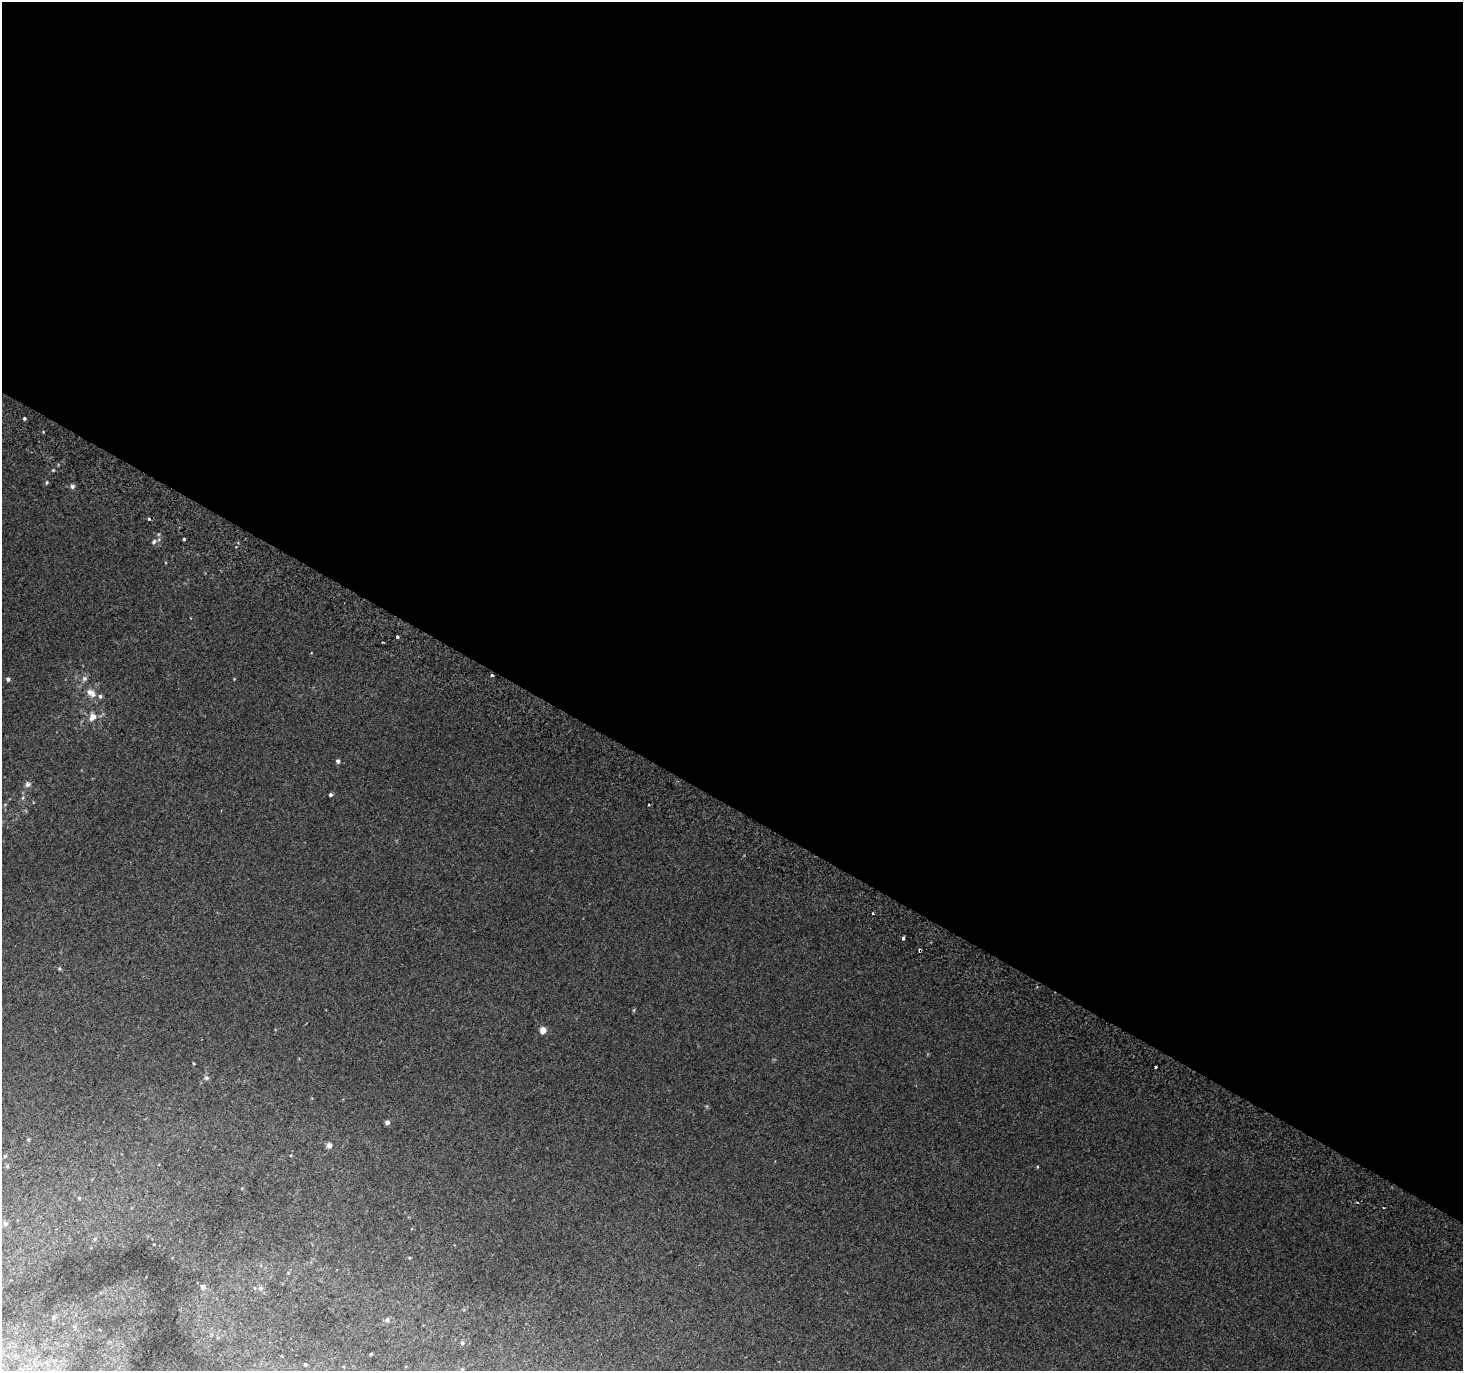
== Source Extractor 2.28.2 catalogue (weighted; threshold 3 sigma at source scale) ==
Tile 3 of 4 x 4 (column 3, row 1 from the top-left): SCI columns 2955-4415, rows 4405-5773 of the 5899 x 6002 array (HDU 1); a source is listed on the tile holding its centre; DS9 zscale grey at full resolution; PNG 1465 x 1373 px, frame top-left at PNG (2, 2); no overlay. Shown black and unused: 59% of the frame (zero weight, under 2 of 3 exposures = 2% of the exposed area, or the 3 px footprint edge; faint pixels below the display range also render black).
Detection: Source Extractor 2.28.2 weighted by HDU 2 'WHT'; one run over the whole footprint, this tile lists its part. Background 0.0183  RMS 0.0076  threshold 0.0341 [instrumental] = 3 sigma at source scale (4.5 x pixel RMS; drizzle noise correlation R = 1.50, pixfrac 1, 0.0396/0.0396 arcsec/px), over >= 5 px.
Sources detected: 40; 2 cosmic-ray / hot-pixel residue — not listed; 1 inside a brighter listed object's ellipse — not listed separately; the other 37 listed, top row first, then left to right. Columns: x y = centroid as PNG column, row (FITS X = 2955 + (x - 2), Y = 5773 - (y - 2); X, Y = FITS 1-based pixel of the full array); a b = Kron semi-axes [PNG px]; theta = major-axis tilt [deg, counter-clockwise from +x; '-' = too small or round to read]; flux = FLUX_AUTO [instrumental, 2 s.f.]
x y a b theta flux
24 418 3 3 - 3.8
47 482 5 5 - 0.99
72 486 6 5 - 2.1
154 541 6 5 - 1.7
397 637 3 3 - 11
8 679 5 4 - 1.6
84 679 8 7 - 2.2
91 693 16 9 -35 6.3
92 717 10 8 58 5.1
338 761 4 4 - 1.9
28 784 7 7 - 2.2
331 794 3 3 - 1.8
649 804 3 2 - 1
873 913 3 2 - 1
903 938 4 3 - 3.5
920 950 4 3 - 2.6
634 1010 6 3 72 0.7
543 1030 5 4 - 11
1156 1067 3 3 - 1.9
206 1078 7 6 - 1.6
387 1122 4 4 - 2.8
28 1140 5 4 - 0.97
329 1145 7 7 - 2.4
5 1156 5 4 - 0.82
79 1198 4 4 - 0.82
5 1224 7 7 - 2
95 1239 6 5 - 1.1
409 1258 4 4 - 0.66
288 1272 5 3 - 0.68
203 1286 5 5 - 3.6
261 1288 8 6 14 1.9
54 1317 7 6 - 1.7
387 1320 6 6 - 2
462 1343 4 4 - 1.2
371 1354 3 3 - 0.62
305 1364 4 3 - 0.77
462 1370 5 4 - 1.1
Overlapping masked pixels (flux is a lower limit): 1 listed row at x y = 920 950
Isophote crosses this tile's border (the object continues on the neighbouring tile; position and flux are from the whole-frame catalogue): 1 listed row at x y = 462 1370